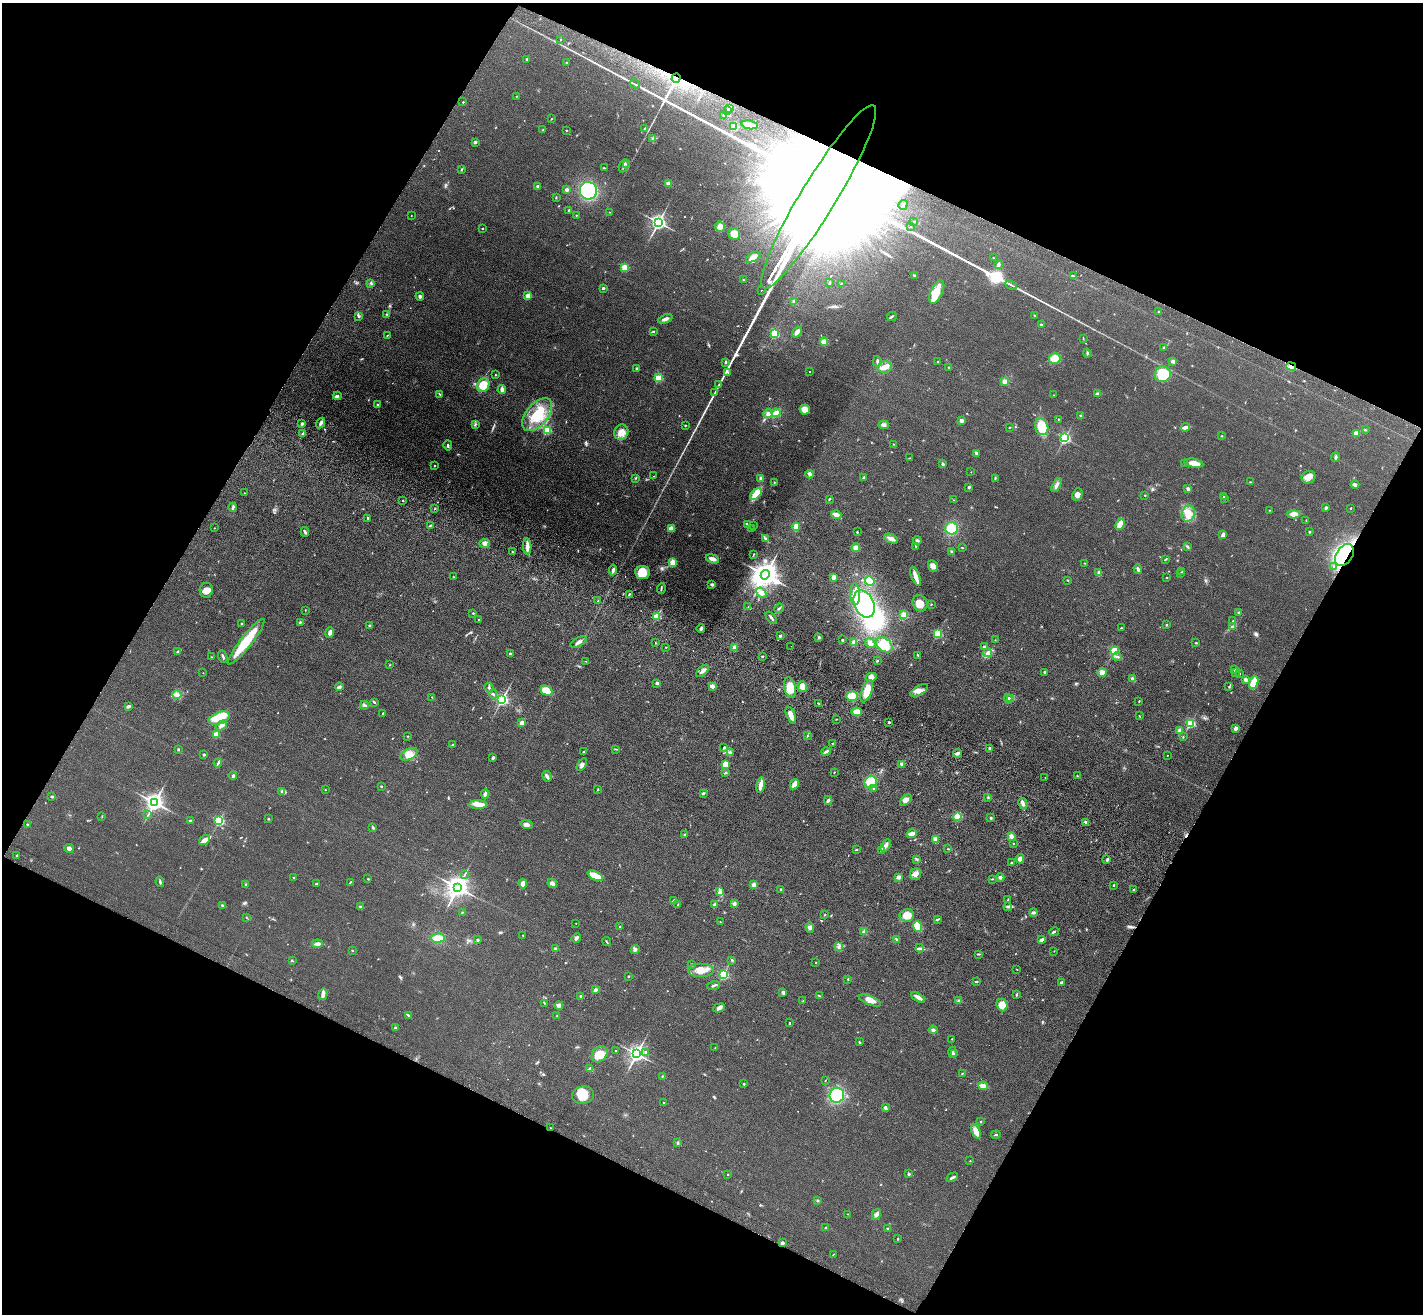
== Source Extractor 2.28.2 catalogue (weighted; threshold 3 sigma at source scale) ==
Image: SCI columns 67-5749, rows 257-5501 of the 5814 x 5891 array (HDU 1 of 3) = the unmasked area's bounding box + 8 px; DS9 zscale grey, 4 x 4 block average (1 PNG px = mean of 4 x 4 image px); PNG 1425 x 1316 px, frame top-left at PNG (2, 3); each listed source drawn as its Kron ellipse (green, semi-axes under 4 px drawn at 4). Shown black and unused: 46% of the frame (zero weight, under 3 of 4 exposures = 6% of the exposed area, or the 3 px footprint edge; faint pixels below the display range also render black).
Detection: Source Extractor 2.28.2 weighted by HDU 2 'WHT'. Background 0.067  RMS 0.0077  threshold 0.0347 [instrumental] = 3 sigma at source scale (4.5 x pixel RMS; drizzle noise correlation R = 1.50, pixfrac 1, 0.05/0.05 arcsec/px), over >= 5 px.
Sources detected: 624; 1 too faint to see at this stretch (4 x 4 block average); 9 inside a brighter object's white glare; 3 cosmic-ray / hot-pixel residue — neither listed nor drawn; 5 coinciding with a brighter row at this scale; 28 inside a brighter listed object's ellipse — not listed separately; of the other 578, all 500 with FLUX_AUTO >= 1.66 (the completeness limit of this list) listed and drawn (78 fainter detections not listed), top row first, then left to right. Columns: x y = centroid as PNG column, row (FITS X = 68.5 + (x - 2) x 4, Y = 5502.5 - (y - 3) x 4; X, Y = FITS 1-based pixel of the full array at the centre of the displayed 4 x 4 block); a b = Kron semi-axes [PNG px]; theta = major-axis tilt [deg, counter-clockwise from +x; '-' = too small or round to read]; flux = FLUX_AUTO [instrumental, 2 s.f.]
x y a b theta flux
561 40 2 2 - 1.9e+00
527 59 2 2 - 3.8e+00
567 62 3 2 - 3.7e+00
676 78 5 3 - 1.4e+01
635 84 5 2 - 5.3e+00
517 96 2 2 - 2.0e+00
463 102 2 2 - 4.9e+00
730 108 2 2 - 1.3e+02
728 110 2 2 - 4.0e+00
724 115 2 2 - 4.5e+00
551 119 2 2 - 2.0e+00
749 125 8 3 -10 4.5e+01
734 126 2 2 - 2.8e+02
644 128 2 2 - 3.5e+00
543 130 3 2 - 2.8e+00
566 130 2 2 - 5.5e+00
653 138 4 2 - 5.9e+00
475 142 3 3 - 8.7e+00
627 164 2 2 - 2.5e+00
624 166 7 2 69 7.8e+00
604 168 3 2 - 2.3e+00
462 169 4 2 - 2.7e+00
668 184 2 2 - 8.8e+01
538 186 3 2 - 1.1e+01
567 190 3 3 - 1.0e+01
588 191 9 8 - 3.6e+02
819 197 107 17 59 1.0e+06
556 198 2 2 - 3.0e+00
903 205 5 2 - 6.7e+00
569 210 2 2 - 1.1e+01
610 212 2 2 - 1.9e+00
411 215 2 2 - 2.0e+00
576 215 2 2 - 2.0e+00
914 221 2 2 - 1.7e+00
658 222 3 2 - 1.8e+03
720 227 5 5 - 2.5e+01
910 227 2 2 - 2.5e+00
482 228 2 2 - 6.5e+00
734 234 6 5 - 4.2e+01
753 257 8 4 28 3.0e+01
993 258 2 2 - 3.6e+00
999 265 4 3 - 7.3e+00
625 267 2 2 - 2.0e+02
915 276 4 2 - 5.3e+00
1074 276 4 2 - 4.8e+00
744 280 2 2 - 2.2e+00
371 283 2 2 - 2.2e+00
829 283 2 2 - 4.8e+00
841 283 3 2 - 2.2e+00
1011 285 6 2 -26 7.4e+00
603 288 2 2 - 8.0e+00
761 290 3 2 - 9.5e+00
937 292 12 6 65 8.7e+01
528 295 4 4 - 2.2e+01
420 296 4 3 - 1.0e+01
794 302 3 2 - 8.3e+00
1158 311 2 2 - 2.0e+00
386 314 2 2 - 1.9e+00
1034 315 2 2 - 1.7e+00
359 316 4 3 - 6.5e+00
892 316 5 2 - 6.4e+00
665 319 7 3 22 1.8e+01
1041 325 2 2 - 1.9e+01
653 331 3 2 - 4.7e+00
797 332 6 3 55 2.6e+01
775 333 2 2 - 3.3e+02
387 335 3 2 - 2.4e+00
1083 338 3 2 - 2.7e+00
824 342 4 4 - 3.2e+01
1164 347 2 2 - 2.8e+00
1087 353 4 2 - 5.8e+00
1055 358 6 5 - 6.1e+01
877 361 5 2 - 7.9e+00
938 361 2 2 - 1.7e+00
1173 361 3 2 - 1.5e+01
725 362 2 2 - 7.1e+00
1291 366 5 3 - 1.9e+01
884 367 7 5 12 3.0e+01
949 367 2 2 - 2.9e+00
637 368 3 2 - 4.9e+00
810 371 2 2 - 2.3e+00
728 372 2 2 - 2.7e+00
1163 374 8 8 - 1.4e+02
495 375 2 2 - 3.8e+00
659 378 2 2 - 2.3e+02
1005 381 3 3 - 2.1e+01
719 384 4 2 - 6.0e+00
483 385 7 5 62 7.5e+01
502 390 4 2 - 2.1e+01
714 393 3 2 - 4.0e+00
440 394 3 2 - 2.7e+00
1098 394 3 2 - 1.6e+01
1054 395 2 2 - 2.9e+00
337 396 4 2 - 1.1e+01
377 405 2 2 - 1.4e+01
805 409 5 5 - 4.3e+01
768 413 4 3 - 1.4e+01
776 413 4 2 - 7.9e+01
537 415 19 11 51 1.6e+02
1081 416 3 2 - 4.2e+00
1058 419 2 2 - 2.6e+00
961 421 3 3 - 1.7e+01
302 423 3 3 - 9.9e+00
321 423 5 3 - 1.2e+01
475 424 4 2 - 5.0e+00
685 425 2 2 - 2.3e+00
884 425 5 4 - 1.2e+01
1010 427 3 2 - 2.6e+00
1042 427 8 6 -70 1.3e+02
1185 427 4 3 - 1.7e+01
547 430 2 2 - 3.4e+02
1365 430 2 2 - 2.3e+00
621 432 8 7 - 4.8e+01
1356 433 3 3 - 3.0e+01
303 434 2 2 - 3.0e+01
1222 436 2 2 - 1.8e+00
1064 438 2 2 - 7.5e+02
893 444 2 2 - 2.2e+00
448 445 5 2 - 7.1e+00
976 453 3 3 - 6.6e+00
1336 457 5 2 - 7.3e+00
909 458 2 2 - 1.9e+00
1185 463 2 2 - 2.2e+00
1194 463 9 4 -11 4.3e+01
943 464 3 3 - 7.5e+00
435 465 2 2 - 3.1e+00
971 472 2 2 - 3.0e+00
809 474 4 3 - 1.3e+01
653 476 2 2 - 2.2e+00
1308 477 7 6 - 2.8e+01
636 478 3 2 - 3.0e+00
761 478 4 3 - 1.3e+01
863 478 4 2 - 5.7e+00
995 478 3 2 - 3.7e+00
1250 482 3 2 - 2.5e+00
774 483 3 2 - 2.7e+00
1057 485 7 3 62 1.4e+01
1355 485 4 3 - 1.2e+01
969 487 3 2 - 8.5e+00
1188 489 2 2 - 5.2e+01
244 493 2 2 - 1.9e+00
756 494 7 4 44 7.6e+01
1077 495 6 5 - 2.1e+01
1145 495 2 2 - 7.0e+00
1223 496 2 2 - 3.3e+00
829 499 3 2 - 3.6e+00
1224 499 2 2 - 2.2e+00
402 500 2 2 - 5.0e+00
954 500 2 2 - 2.3e+00
233 507 4 2 - 9.7e+00
435 508 2 2 - 2.5e+00
1326 508 3 2 - 6.7e+00
1351 508 2 2 - 7.1e+00
1269 510 2 2 - 1.7e+00
1188 513 8 6 72 4.0e+01
1294 514 6 3 -2 2.8e+01
836 515 5 3 - 3.4e+01
368 518 3 2 - 5.2e+00
1306 520 2 2 - 1.8e+00
747 524 4 2 - 6.0e+00
1120 524 6 3 66 5.7e+01
430 526 3 2 - 4.0e+00
753 526 2 2 - 2.4e+00
796 527 4 3 - 5.9e+01
214 528 2 2 - 2.6e+00
671 528 2 2 - 1.3e+02
951 528 6 6 - 1.1e+02
752 529 2 2 - 2.7e+00
305 532 5 2 - 7.7e+00
857 532 2 2 - 7.6e+00
1309 532 2 2 - 1.4e+01
1223 535 4 3 - 1.6e+01
765 538 3 2 - 5.0e+00
891 539 7 3 -23 2.0e+01
917 541 4 3 - 9.5e+00
484 543 5 4 - 1.6e+01
527 546 8 4 -87 2.4e+01
915 546 2 2 - 2.7e+00
1187 546 4 2 - 6.5e+00
856 548 4 4 - 2.6e+01
962 548 2 2 - 3.0e+00
952 551 3 2 - 4.0e+00
512 552 2 2 - 2.4e+00
754 554 3 2 - 2.8e+00
1344 555 12 8 55 6.5e+02
712 559 7 3 -20 2.8e+01
1165 559 3 2 - 4.3e+00
673 562 4 3 - 3.7e+01
1084 563 2 2 - 1.8e+00
933 566 6 4 -62 2.4e+01
1334 567 2 2 - 2.2e+00
1138 569 5 2 - 1.0e+01
613 570 5 2 - 9.6e+00
1182 571 2 2 - 2.8e+00
642 573 7 6 - 8.2e+01
1099 573 4 3 - 1.3e+01
1181 574 2 2 - 2.9e+00
765 575 5 4 - 5.6e+03
916 576 10 4 -67 3.0e+01
454 577 2 2 - 1.8e+00
833 577 3 2 - 2.5e+01
1167 577 2 2 - 4.0e+00
1067 580 2 2 - 2.6e+00
870 581 5 4 - 7.2e+01
712 584 3 3 - 1.1e+01
661 589 5 2 - 6.3e+00
206 590 7 6 - 3.5e+01
761 593 6 4 -42 2.4e+01
629 594 2 2 - 2.2e+00
855 594 11 5 -86 4.1e+01
598 601 2 2 - 4.1e+00
920 603 8 7 - 5.3e+01
864 604 14 9 -66 4.2e+02
931 604 2 2 - 3.0e+00
748 607 2 2 - 1.8e+00
779 608 5 2 - 5.5e+00
305 610 2 2 - 1.9e+00
1239 612 3 2 - 4.3e+00
473 613 2 2 - 7.8e+00
904 615 4 2 - 4.1e+01
657 617 2 2 - 2.4e+02
771 617 7 2 -52 1.1e+01
478 619 2 2 - 2.2e+00
1233 621 2 2 - 4.4e+00
300 622 2 2 - 2.8e+00
242 624 3 2 - 3.4e+00
1166 625 2 2 - 2.1e+00
369 626 3 2 - 3.5e+00
1232 626 3 2 - 4.7e+00
701 628 4 3 - 7.7e+00
1121 628 2 2 - 2.8e+00
330 632 5 3 - 1.9e+01
938 633 2 2 - 3.3e+02
780 636 2 2 - 1.1e+01
819 637 3 2 - 6.2e+00
842 640 2 2 - 1.3e+01
995 640 2 2 - 1.8e+00
246 642 28 6 52 1.6e+02
578 642 9 3 27 1.7e+01
854 642 3 3 - 2.0e+01
655 643 3 2 - 1.9e+00
870 643 6 4 -33 1.4e+01
1196 643 2 2 - 3.8e+00
884 645 9 6 -39 1.5e+02
791 646 2 2 - 1.7e+00
666 647 2 2 - 2.5e+00
735 647 3 3 - 3.0e+01
984 647 3 3 - 7.7e+00
1114 651 2 2 - 3.2e+02
178 652 3 2 - 3.9e+00
987 653 4 3 - 1.1e+01
510 654 3 2 - 5.1e+00
918 655 4 2 - 3.5e+00
223 656 6 2 -68 7.5e+00
762 656 2 2 - 4.0e+00
212 657 2 2 - 2.2e+00
1117 657 5 2 - 9.2e+00
586 661 3 2 - 2.2e+00
877 661 2 2 - 5.1e+00
389 665 2 2 - 2.6e+00
1234 670 2 2 - 3.8e+00
703 671 8 3 43 1.5e+01
1045 672 3 2 - 5.8e+00
1102 672 5 4 - 2.5e+01
203 673 2 2 - 2.7e+00
1235 673 2 2 - 2.8e+00
1240 674 2 2 - 3.6e+00
871 677 5 4 - 2.2e+01
1133 679 3 2 - 2.2e+01
1246 679 2 2 - 5.1e+01
657 683 3 2 - 1.2e+01
1254 683 7 3 68 7.6e+01
712 686 2 2 - 5.8e+01
339 687 4 3 - 1.3e+01
802 687 5 4 - 2.9e+01
1229 687 2 2 - 3.1e+00
489 688 5 3 - 7.5e+00
790 688 10 5 -75 7.0e+01
919 690 10 4 30 2.8e+01
546 691 6 4 -24 6.6e+01
867 691 12 5 68 8.2e+01
493 694 4 2 - 8.1e+00
177 695 4 2 - 9.4e+00
852 696 6 4 2 7.6e+01
432 697 3 2 - 3.2e+00
1008 698 4 3 - 8.3e+00
1011 699 3 2 - 7.2e+00
502 700 2 2 - 1.0e+03
1139 701 2 2 - 3.0e+00
374 702 4 2 - 5.4e+00
818 703 2 2 - 2.4e+00
364 705 4 2 - 6.0e+00
128 706 4 3 - 7.5e+00
857 712 5 4 - 3.4e+01
383 713 2 2 - 5.0e+00
791 715 9 3 -69 5.3e+01
1139 716 3 2 - 2.2e+00
220 718 10 6 20 5.7e+01
836 719 2 2 - 2.0e+00
889 722 2 2 - 1.7e+01
522 723 2 2 - 9.4e+01
1190 723 2 2 - 4.8e+02
221 725 6 3 33 1.9e+01
1235 728 4 3 - 1.7e+01
1180 730 4 4 - 1.2e+01
216 734 2 2 - 1.3e+02
407 736 2 2 - 2.8e+00
807 736 2 2 - 2.5e+00
1183 737 2 2 - 3.8e+00
833 743 2 2 - 1.9e+00
453 744 3 2 - 3.7e+00
724 748 2 2 - 3.5e+00
990 748 2 2 - 2.2e+01
178 749 2 2 - 4.1e+00
616 749 2 2 - 1.9e+00
583 752 4 2 - 4.3e+00
730 752 4 2 - 7.1e+00
826 752 4 3 - 9.0e+00
957 753 5 2 - 2.0e+01
409 754 9 5 27 3.4e+01
204 755 2 2 - 1.3e+01
1167 755 2 2 - 1.7e+00
493 758 4 3 - 6.1e+00
218 763 4 2 - 6.8e+00
902 764 2 2 - 6.3e+01
582 765 7 3 57 1.2e+01
725 765 4 3 - 6.2e+01
726 772 3 2 - 4.7e+00
834 772 2 2 - 1.8e+00
233 775 4 3 - 6.7e+00
547 776 5 2 - 1.4e+01
1077 776 2 2 - 2.8e+00
1045 777 2 2 - 1.7e+00
871 782 6 6 - 9.1e+01
794 784 5 2 - 5.2e+01
761 785 8 3 80 2.8e+01
381 786 2 2 - 8.7e+00
598 789 2 2 - 2.4e+00
873 789 2 2 - 1.7e+00
325 790 2 2 - 2.1e+00
282 791 4 2 - 7.2e+00
703 793 3 2 - 5.7e+00
485 794 4 2 - 2.3e+01
52 796 4 2 - 5.8e+00
988 797 2 2 - 3.6e+00
828 800 4 2 - 9.7e+00
906 800 7 3 42 2.3e+01
154 802 3 3 - 2.5e+03
478 804 9 4 1 2.6e+01
1023 804 6 3 -64 1.3e+01
148 815 3 2 - 3.4e+00
102 816 3 2 - 1.9e+00
957 817 4 4 - 6.5e+01
991 818 3 2 - 4.1e+00
268 819 2 2 - 4.5e+00
191 820 4 2 - 4.8e+00
219 821 2 2 - 4.3e+02
1085 822 3 2 - 6.0e+00
27 824 2 2 - 4.1e+00
526 824 6 4 -10 1.4e+01
373 828 3 2 - 6.2e+00
912 834 5 2 - 4.9e+01
685 835 2 2 - 5.7e+00
1011 836 2 2 - 7.6e+01
935 839 3 3 - 3.2e+01
205 840 6 3 36 2.8e+01
1014 843 2 2 - 2.2e+00
886 846 7 2 57 1.4e+01
69 848 5 3 - 2.0e+01
948 849 3 2 - 2.3e+00
856 850 2 2 - 2.9e+00
882 851 2 2 - 4.3e+00
16 856 3 2 - 3.1e+00
916 859 3 2 - 4.8e+00
1020 859 4 4 - 1.6e+01
1107 859 4 2 - 7.0e+00
1012 863 2 2 - 3.5e+00
465 874 2 2 - 2.5e+00
916 874 6 5 - 2.2e+01
595 876 8 3 -27 8.6e+01
293 877 2 2 - 3.0e+00
899 877 2 2 - 6.0e+01
1000 877 4 3 - 1.1e+01
368 879 2 2 - 4.7e+00
992 879 3 2 - 2.5e+00
160 882 5 2 - 7.1e+00
350 882 4 2 - 2.6e+00
552 883 5 3 - 2.0e+01
316 884 3 2 - 4.3e+00
523 884 5 3 - 2.6e+01
246 885 3 2 - 5.6e+00
754 885 2 2 - 7.1e+01
1114 885 2 2 - 7.6e+00
458 887 4 3 - 4.0e+03
781 889 2 2 - 5.1e+00
1134 890 3 2 - 3.8e+00
719 892 4 3 - 2.3e+01
1007 900 2 2 - 2.0e+00
673 901 3 2 - 3.6e+00
734 904 4 3 - 9.0e+00
222 905 3 2 - 3.9e+00
678 905 2 2 - 2.6e+00
714 905 4 3 - 8.0e+00
361 907 2 2 - 2.4e+01
1008 907 4 2 - 8.1e+00
462 912 2 2 - 2.1e+00
1033 913 4 3 - 9.1e+00
824 915 2 2 - 2.5e+00
907 915 7 6 - 5.6e+01
246 917 2 2 - 2.4e+00
938 919 4 2 - 4.8e+00
720 922 2 2 - 1.7e+00
576 923 2 2 - 2.1e+00
620 926 2 2 - 2.2e+00
918 926 5 4 - 8.4e+01
810 927 5 4 - 1.5e+01
864 932 3 3 - 1.1e+01
1054 932 5 2 - 7.6e+00
523 935 2 2 - 1.8e+00
438 938 7 4 1 5.3e+01
576 938 5 3 - 1.4e+01
477 940 2 2 - 1.9e+01
897 940 2 2 - 4.1e+00
1041 940 3 2 - 1.6e+01
606 942 5 2 - 3.4e+00
317 944 5 3 - 1.1e+01
839 947 4 3 - 9.1e+00
555 948 3 3 - 5.1e+00
920 948 4 2 - 6.5e+00
352 950 2 2 - 6.9e+00
635 950 5 3 - 1.2e+01
1054 951 2 2 - 1.7e+00
978 954 4 2 - 4.3e+00
292 960 4 2 - 3.1e+00
732 960 2 2 - 3.3e+00
816 963 2 2 - 1.9e+00
692 964 2 2 - 4.8e+00
1017 969 2 2 - 1.8e+00
700 970 13 7 0 5.6e+01
723 974 2 2 - 6.3e+02
628 976 2 2 - 3.2e+00
848 979 2 2 - 2.9e+00
976 982 4 2 - 4.9e+00
1061 982 3 2 - 6.3e+00
714 985 6 2 18 8.5e+00
595 990 3 3 - 9.7e+00
783 992 4 3 - 8.2e+00
323 994 6 4 75 1.6e+01
1016 994 3 2 - 4.7e+00
581 996 3 2 - 7.1e+00
819 996 3 2 - 3.0e+00
918 997 7 3 -30 2.1e+01
870 1000 12 4 -22 3.3e+01
803 1001 2 2 - 3.1e+00
959 1001 3 2 - 4.4e+00
544 1003 3 2 - 3.0e+00
1002 1005 6 5 - 4.6e+01
559 1006 4 3 - 1.4e+01
719 1008 6 3 24 1.4e+01
408 1015 4 2 - 4.4e+00
557 1016 3 2 - 2.3e+00
790 1023 2 2 - 1.8e+00
395 1028 2 2 - 1.2e+01
933 1030 4 3 - 8.7e+00
952 1039 2 2 - 3.2e+00
859 1042 2 2 - 2.7e+00
715 1048 2 2 - 2.1e+00
616 1051 2 2 - 2.5e+00
646 1052 3 3 - 6.8e+00
952 1052 5 2 - 7.9e+00
600 1054 9 7 45 7.4e+01
636 1054 3 3 - 2.1e+03
955 1054 2 2 - 3.1e+00
590 1069 3 2 - 4.3e+00
962 1073 2 2 - 2.6e+00
662 1076 2 2 - 2.6e+00
825 1080 2 2 - 2.1e+00
744 1084 2 2 - 5.6e+00
983 1086 5 3 - 3.7e+01
583 1095 11 8 11 8.6e+01
837 1095 7 7 - 2.1e+02
663 1102 2 2 - 2.2e+00
885 1108 2 2 - 3.8e+01
981 1122 2 2 - 1.1e+01
550 1128 2 2 - 2.6e+00
976 1131 7 4 -67 4.0e+01
996 1135 4 2 - 5.0e+00
678 1143 2 2 - 2.3e+00
970 1161 2 2 - 2.0e+00
728 1174 2 2 - 2.8e+00
909 1174 2 2 - 1.8e+01
952 1177 6 2 30 1.2e+01
817 1201 2 2 - 3.6e+00
848 1214 2 2 - 2.0e+00
876 1214 5 3 - 1.4e+01
826 1228 4 2 - 3.9e+00
888 1229 3 2 - 3.9e+00
897 1239 2 2 - 3.9e+00
782 1243 2 2 - 3.8e+01
834 1254 2 2 - 1.8e+00
Overlapping masked pixels (flux is a lower limit): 6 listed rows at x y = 676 78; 819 197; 761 290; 1291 366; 1344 555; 550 1128
Diffuse or blended objects may show on this block-average render without a row.